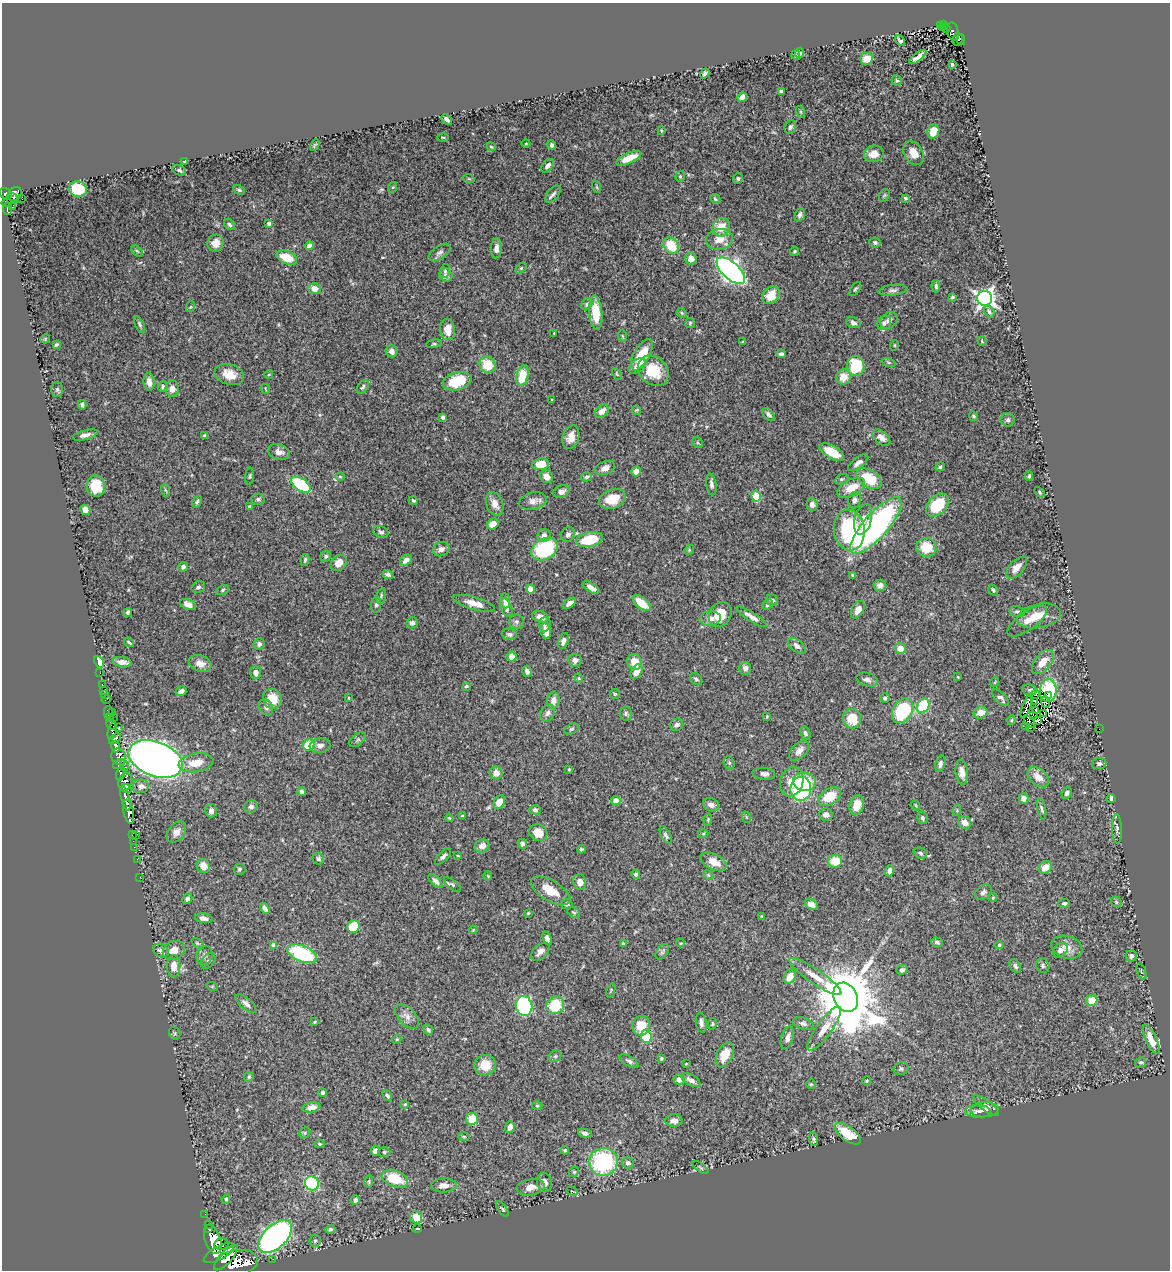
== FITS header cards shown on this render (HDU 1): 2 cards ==
NAXIS1  =                 1168
NAXIS2  =                 1268

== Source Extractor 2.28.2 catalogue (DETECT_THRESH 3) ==
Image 1168 x 1268 px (HDU 1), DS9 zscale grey, 1 PNG px = 1 image px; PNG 1172 x 1272 px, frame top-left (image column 1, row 1268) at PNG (2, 3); each listed source drawn as its Kron ellipse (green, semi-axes under 4 px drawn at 4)
Background 0.463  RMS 0.022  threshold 0.0665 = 3 sigma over >= 5 px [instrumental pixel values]
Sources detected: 486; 6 with non-positive FLUX_AUTO (blend fragments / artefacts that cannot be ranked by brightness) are neither listed nor drawn; the other 480 listed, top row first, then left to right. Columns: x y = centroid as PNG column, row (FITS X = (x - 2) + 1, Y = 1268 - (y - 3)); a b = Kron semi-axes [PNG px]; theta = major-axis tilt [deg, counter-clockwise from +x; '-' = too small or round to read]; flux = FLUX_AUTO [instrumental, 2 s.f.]
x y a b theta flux
943 24 4 2 - 9.5
940 25 3 3 - 16
943 28 3 2 - 12
946 28 5 2 - 22
953 32 9 6 -78 68
958 39 6 5 - 35
900 40 6 3 -52 2.8
961 40 5 3 - 18
800 53 5 4 - 2.7
796 55 5 4 - 2.3
918 57 10 4 38 11
867 59 6 6 - 19
952 65 4 3 - 2.2
705 73 5 3 - 3.8
897 81 5 5 - 1.8
781 91 4 3 - 3.7
742 97 5 4 - 9.8
801 112 6 4 -72 2
446 119 6 4 -45 4.8
790 127 7 5 65 3.9
661 131 3 3 - 1.3
933 131 7 5 70 17
443 137 5 3 - 1.6
526 144 4 3 - 1.1
315 145 6 3 62 1.9
552 145 5 4 - 4.2
491 147 4 3 - 1.6
913 153 13 9 -58 18
874 154 10 8 17 15
629 158 13 5 24 23
185 161 3 2 - 0.84
548 166 8 5 47 5.7
179 170 7 5 -27 3.1
680 176 5 4 - 1.9
738 178 5 5 - 2.9
469 179 6 3 -19 1.5
393 187 5 3 - 1.4
597 187 6 4 -70 1.9
78 189 9 7 -13 60
239 190 6 4 -30 2.1
6 194 7 5 -34 250
15 194 8 6 43 280
553 194 10 5 51 4.9
884 195 7 4 59 2
13 198 5 3 - 83
905 198 4 3 - 2.5
22 199 2 2 - 5.6
715 199 6 4 -45 2
7 203 5 4 - 120
12 207 2 2 - 4.7
7 209 6 3 -82 68
800 215 7 5 68 4.6
269 224 4 4 - 5.7
229 225 6 4 -46 2.9
721 227 9 8 - 22
719 239 14 10 8 17
215 243 8 8 - 13
875 243 6 5 - 2.9
309 246 4 4 - 17
671 246 9 7 -50 40
496 248 10 5 86 7.2
137 251 7 4 -44 2.5
794 251 4 3 - 1.8
440 252 12 6 35 5.3
287 258 11 6 -22 34
691 259 6 5 - 13
521 268 6 4 45 2.2
445 271 7 5 74 3
731 271 17 8 -43 680
446 275 7 6 - 4.2
936 286 6 4 -82 3
314 289 6 5 - 11
855 289 8 4 55 2.2
893 290 14 5 6 5.4
771 295 10 7 50 25
952 297 3 3 - 1.9
985 298 7 7 - 660
587 304 6 5 - 3.2
190 307 5 3 - 1.4
989 312 6 4 -51 2.8
596 313 17 6 -85 37
682 313 5 4 - 1.9
889 320 9 7 43 5.9
690 323 5 5 - 2
853 323 7 5 -21 5.3
884 323 7 6 - 4.3
139 324 9 4 -65 3.1
447 330 10 7 -86 19
554 333 3 2 - 0.97
623 336 6 3 -70 1.4
45 339 5 4 - 1.4
982 341 5 3 - 1.2
743 342 4 3 - 1.8
434 344 8 4 12 2.2
56 345 4 3 - 2.4
895 345 5 3 - 1.3
392 351 6 5 - 6
781 354 5 3 - 3.9
642 355 17 8 61 37
889 362 7 3 -19 1.9
488 365 8 7 - 37
637 366 10 6 36 9.3
856 366 10 8 -84 61
653 371 17 13 -43 40
229 374 15 10 -17 21
269 374 4 3 - 1.1
617 374 6 4 -60 1.9
523 375 10 6 75 40
843 377 8 7 - 20
457 381 14 8 15 61
149 382 9 5 -84 8.7
163 387 6 4 68 3.1
363 387 8 5 54 3.2
57 389 7 6 - 2.9
172 389 8 6 89 9.7
266 389 5 3 - 1.2
552 400 3 3 - 1.4
82 405 5 3 - 3
636 410 5 4 - 1.6
602 411 8 5 44 11
769 414 8 4 -46 3.4
973 416 5 4 - 2.6
443 417 4 4 - 4.3
1008 420 7 7 - 3.6
85 435 13 5 15 7
205 436 4 3 - 3.3
571 437 12 8 73 14
881 438 10 6 -40 9
698 443 6 5 - 2.2
279 452 11 7 -16 9.5
832 452 14 6 -29 35
858 463 12 5 36 6.8
541 464 8 6 9 25
940 467 5 4 - 2.3
605 468 10 6 22 9.7
636 471 5 4 - 9.3
250 476 8 3 85 1.8
340 476 4 3 - 1.4
1029 476 4 2 - 2.1
546 477 7 6 - 11
587 477 5 4 - 3
841 479 7 5 25 2.5
869 479 14 8 -33 53
711 484 11 5 -82 4.9
301 485 11 6 -34 120
96 486 10 9 - 36
851 488 15 8 28 25
165 490 6 4 -70 2.2
561 491 8 6 23 7.5
1040 492 6 4 -45 2.2
756 496 5 4 - 56
258 499 6 5 - 2.9
612 499 14 9 20 32
413 500 5 3 - 1.9
854 500 8 6 75 5.9
533 501 14 8 12 10
197 502 6 3 57 2.8
495 504 12 8 -70 12
812 505 6 5 - 6.5
937 505 13 9 46 57
249 507 4 3 - 2.2
85 510 5 5 - 12
863 519 15 8 75 15
493 524 6 5 - 11
876 526 36 12 49 360
849 530 21 15 -82 140
381 532 8 6 -26 4
568 534 8 6 60 5.9
544 536 7 6 - 8.1
589 540 14 7 12 52
926 547 10 9 - 33
441 549 8 7 - 5.9
544 549 14 10 32 130
689 550 5 4 - 1.7
326 556 6 5 - 2.9
305 560 6 3 81 2.5
406 560 6 5 - 8.8
339 563 9 7 46 14
183 567 5 4 - 4
1016 568 13 7 47 11
388 574 5 4 - 3.2
853 575 4 3 - 2.3
880 585 6 5 - 5.5
198 587 7 5 27 3.5
591 588 9 4 -32 7.8
530 589 4 4 - 26
223 590 6 4 29 2.2
993 590 6 4 -57 2.5
381 596 8 4 77 2.4
772 600 6 5 - 3.5
505 601 7 5 -82 6
474 603 21 6 -16 17
569 603 7 4 37 6.9
642 603 11 5 -40 27
188 604 8 5 -24 8.6
376 605 8 5 82 3.4
767 605 6 4 45 3.4
506 608 10 5 -68 7.8
858 610 9 6 59 14
1017 612 8 5 -13 3.1
128 613 4 3 - 2.6
720 614 13 10 56 32
1039 616 22 12 10 23
540 617 8 5 -22 9.4
752 617 18 4 -33 9.4
710 618 10 7 8 8.7
1027 621 23 9 36 18
516 622 7 7 - 4
412 623 6 5 - 4.5
545 624 7 6 - 4.1
546 631 8 5 -79 12
509 634 7 5 -7 4.4
563 641 8 5 72 6.9
129 642 5 3 - 2
259 644 5 5 - 4.9
797 646 10 6 -40 6.7
900 648 5 5 - 18
511 656 5 5 - 11
575 660 7 6 - 6.5
99 662 6 4 -63 21
122 662 10 5 -11 10
634 662 8 7 - 21
1043 662 14 8 51 19
200 663 12 8 -21 12
745 668 6 6 - 7.2
527 671 6 4 -73 4.4
256 672 6 5 - 7.4
637 672 8 5 62 13
100 673 2 2 - 5.5
958 677 4 3 - 1.1
579 678 4 4 - 1.7
696 679 7 5 -36 3.2
867 680 11 6 -16 6.3
995 682 5 3 - 1.2
102 685 3 2 - 19
466 686 4 3 - 2
103 690 2 2 - 7.4
1030 690 7 5 -13 2.8
181 691 6 4 33 4.6
1048 691 11 8 86 62
615 694 5 5 - 2
1035 694 5 2 - 0.97
105 695 3 3 - 41
1049 695 3 2 - 8.9
349 698 3 2 - 1
885 698 4 4 - 3.4
1001 698 11 5 -45 4.4
106 699 5 3 - 19
272 699 10 9 - 26
553 700 8 6 85 7.8
1035 701 3 2 - 1.4
1046 702 6 3 -68 4
923 706 8 6 62 70
266 707 9 6 -56 5.7
1027 707 12 3 68 2.9
1035 710 2 2 - 1.3
903 711 13 9 59 100
108 712 5 3 - 120
112 712 2 2 - 26
548 713 9 7 57 4.7
980 713 7 6 - 14
626 714 7 6 - 3.2
1044 714 4 2 - 1.2
1034 715 3 2 - 0.32
767 716 4 3 - 1.3
109 717 2 2 - 16
113 717 3 2 - 20
852 719 10 9 - 31
1012 720 4 3 - 1.4
1038 721 3 3 - 1.5
1030 722 7 3 -51 0.97
111 724 6 4 -56 54
677 725 6 6 - 4.6
1026 727 3 2 - 5.7
1030 727 3 2 - 1.6
118 728 3 2 - 8.3
572 729 8 5 26 2.6
1099 729 2 2 - 18
112 731 9 3 77 150
805 733 7 5 -65 3.8
115 739 7 4 39 310
358 740 9 5 38 4
309 745 6 5 - 52
320 746 10 7 6 8.1
115 747 6 3 -75 120
799 751 12 7 46 8.9
119 757 8 7 - 490
156 759 28 17 -21 1600
196 763 17 9 10 25
729 763 7 5 -70 2.7
119 764 6 4 35 200
940 764 8 5 76 4.6
1099 764 7 5 4 4.6
125 765 5 2 - 51
569 769 4 3 - 1.9
962 772 13 6 -82 9.7
496 773 6 6 - 13
121 774 7 4 74 220
764 774 11 6 -5 7.3
1038 777 12 8 -40 17
125 782 9 6 72 280
792 782 15 11 73 28
805 782 11 9 -13 40
141 786 8 7 - 8.5
126 789 5 3 - 130
801 789 12 10 85 150
302 791 4 4 - 3.5
1067 793 6 5 - 5.4
830 797 12 8 34 39
1024 798 5 5 - 7.9
126 799 12 4 -77 780
1111 799 4 3 - 6.5
616 801 5 4 - 11
499 802 7 5 62 16
711 805 8 6 -22 7.6
857 805 10 7 72 23
915 805 5 3 - 1.4
251 806 7 6 - 4.4
1042 809 11 4 -78 3.1
535 810 6 5 - 3.4
957 810 6 3 73 1.6
211 811 6 6 - 6.7
129 812 12 5 -78 760
826 815 7 6 - 6.4
462 816 3 3 - 2
746 817 6 3 -72 1.6
449 818 4 3 - 1.4
922 818 6 5 - 3.1
708 819 6 4 80 1.8
965 822 7 6 - 11
1117 829 14 5 -88 4.5
177 832 11 8 52 9.9
538 833 9 8 - 21
132 834 3 3 - 25
703 834 5 3 - 1.5
666 835 10 4 -63 3.9
136 836 3 2 - 40
133 841 2 2 - 8.3
522 844 5 4 - 4.8
482 846 7 6 - 9.2
134 847 2 2 - 8
581 849 4 4 - 2
920 853 7 5 -26 3.4
443 856 10 4 44 5
458 856 4 2 - 1.1
137 859 2 2 - 7.4
318 859 6 5 - 3.5
835 861 7 6 - 30
713 862 14 8 -26 18
203 866 7 6 - 16
1045 867 7 5 38 16
239 869 6 5 - 2.9
889 871 6 4 75 4.7
636 874 5 4 - 3
708 875 5 4 - 1.6
488 876 4 3 - 1.2
140 877 2 2 - 2.6
435 881 9 4 -44 5
580 882 8 6 -79 11
453 885 10 4 -41 2.9
551 891 22 10 -30 28
983 892 9 6 38 4.7
993 898 4 4 - 1.5
187 899 5 4 - 4
1116 902 6 4 -47 2.1
1064 903 6 4 10 3.6
567 904 6 5 - 4.3
811 904 7 5 -24 9.4
265 908 6 4 -57 5.1
574 912 7 5 -32 2.3
528 913 4 3 - 1.4
762 916 4 4 - 1.2
204 918 9 5 -8 7.9
353 927 6 6 - 46
473 930 4 3 - 1.2
547 938 7 3 -68 5.3
937 942 6 4 -18 3.1
197 943 7 3 -36 1.9
681 943 4 3 - 1.3
623 944 4 3 - 1.8
274 945 4 4 - 14
999 945 4 4 - 2.3
1067 947 16 11 -17 14
161 950 8 6 -28 6.3
174 950 11 9 27 14
1060 950 8 6 41 6.2
540 952 11 6 43 7.7
662 952 8 5 53 3.1
302 954 16 8 -23 140
205 956 10 7 66 5.7
1131 956 6 5 - 5.2
208 961 8 6 51 4.1
174 966 11 6 -89 16
1015 966 7 5 -59 3.9
1043 966 7 6 - 3.7
902 970 6 4 21 3.9
1141 972 8 2 -69 1.5
815 976 31 7 -34 22
790 977 7 5 62 17
212 986 6 3 -18 1.3
611 991 7 2 69 1.4
846 997 15 11 -63 13000
1092 1001 6 5 - 27
246 1003 13 5 -41 6.2
555 1005 9 8 - 47
524 1006 10 8 -78 170
407 1016 15 8 -46 8.9
314 1022 4 3 - 1.5
701 1023 10 5 -81 5.8
712 1024 6 4 78 2
803 1024 11 6 -18 4.9
641 1026 10 8 81 27
824 1029 26 7 54 21
428 1030 6 4 -47 2.6
175 1033 6 5 - 2.4
646 1037 6 5 - 77
787 1038 12 6 73 7.3
397 1039 5 3 - 1.5
1151 1039 16 5 -65 22
725 1055 13 7 64 22
555 1056 6 5 - 3.4
661 1058 3 3 - 2.1
629 1061 10 5 -31 4.1
1141 1062 6 5 - 2.8
686 1064 3 2 - 1
485 1065 10 10 - 28
901 1069 7 6 - 3.5
249 1077 5 4 - 2.2
679 1079 5 5 - 7.2
691 1080 11 5 -31 7.2
867 1081 4 3 - 1.4
811 1084 4 4 - 1.7
323 1092 4 4 - 3.3
387 1095 6 4 -55 3.7
405 1104 4 3 - 1.4
537 1106 5 3 - 1.4
986 1106 16 5 -36 5.4
311 1107 9 5 12 10
984 1110 14 7 3 8.1
978 1111 13 6 -2 6.4
472 1119 6 6 - 28
674 1121 8 6 0 8.3
510 1127 6 5 - 9.4
305 1133 6 5 - 2.1
585 1133 7 4 -12 4.9
848 1134 15 7 -36 40
464 1136 6 3 1 1.6
814 1139 7 4 -84 3.4
320 1144 5 4 - 2.2
565 1150 4 3 - 1.8
375 1151 5 4 - 5.5
384 1152 6 5 - 2.5
603 1162 14 14 - 150
628 1163 6 5 - 5.7
700 1168 9 3 -36 1.8
574 1172 5 4 - 1.9
395 1179 14 8 -20 45
369 1181 6 4 82 2.3
544 1182 10 7 -78 7.6
312 1183 7 6 - 120
444 1185 13 7 2 11
531 1187 14 8 11 15
572 1191 6 2 -28 1.3
226 1199 4 4 - 2.7
355 1200 5 4 - 4.3
502 1209 9 4 -54 2.4
205 1214 2 2 - 7.2
416 1217 6 5 - 20
208 1225 3 3 - 53
208 1229 3 3 - 2.2
330 1229 5 4 - 3.5
417 1229 4 3 - 1
275 1236 20 11 44 650
213 1239 15 8 -71 1900
315 1241 6 5 - 2.7
221 1244 7 6 - 650
219 1253 17 6 29 1900
226 1257 16 6 47 1400
273 1259 2 2 - 4.9
236 1263 22 13 11 3000
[6 non-positive-flux detections neither listed nor drawn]